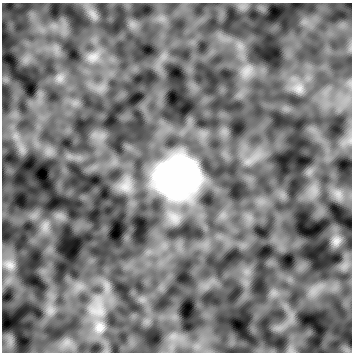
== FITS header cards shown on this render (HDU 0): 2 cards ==
NAXIS1  =                  350
NAXIS2  =                  350

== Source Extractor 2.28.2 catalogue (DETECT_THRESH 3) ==
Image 350 x 350 px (HDU 0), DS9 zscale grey, 1 PNG px = 1 image px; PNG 354 x 354 px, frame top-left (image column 1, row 350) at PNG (2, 3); no overlay
Background -3.10e-07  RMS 1.8e-06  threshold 5.27e-06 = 3 sigma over >= 5 px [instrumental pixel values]
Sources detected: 8; all 8 listed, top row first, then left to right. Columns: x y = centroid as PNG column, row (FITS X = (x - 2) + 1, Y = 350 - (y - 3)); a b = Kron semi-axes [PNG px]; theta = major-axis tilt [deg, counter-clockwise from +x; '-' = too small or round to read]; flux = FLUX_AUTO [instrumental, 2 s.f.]
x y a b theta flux
93 14 13 7 -53 8.1e-04
93 57 16 11 15 1.2e-03
299 88 10 9 - 8.2e-04
177 177 42 38 23 3.4e-02
45 226 11 6 63 6.4e-04
336 241 13 11 62 7.2e-04
9 265 17 12 -27 1.2e-03
99 327 15 14 - 1.3e-03